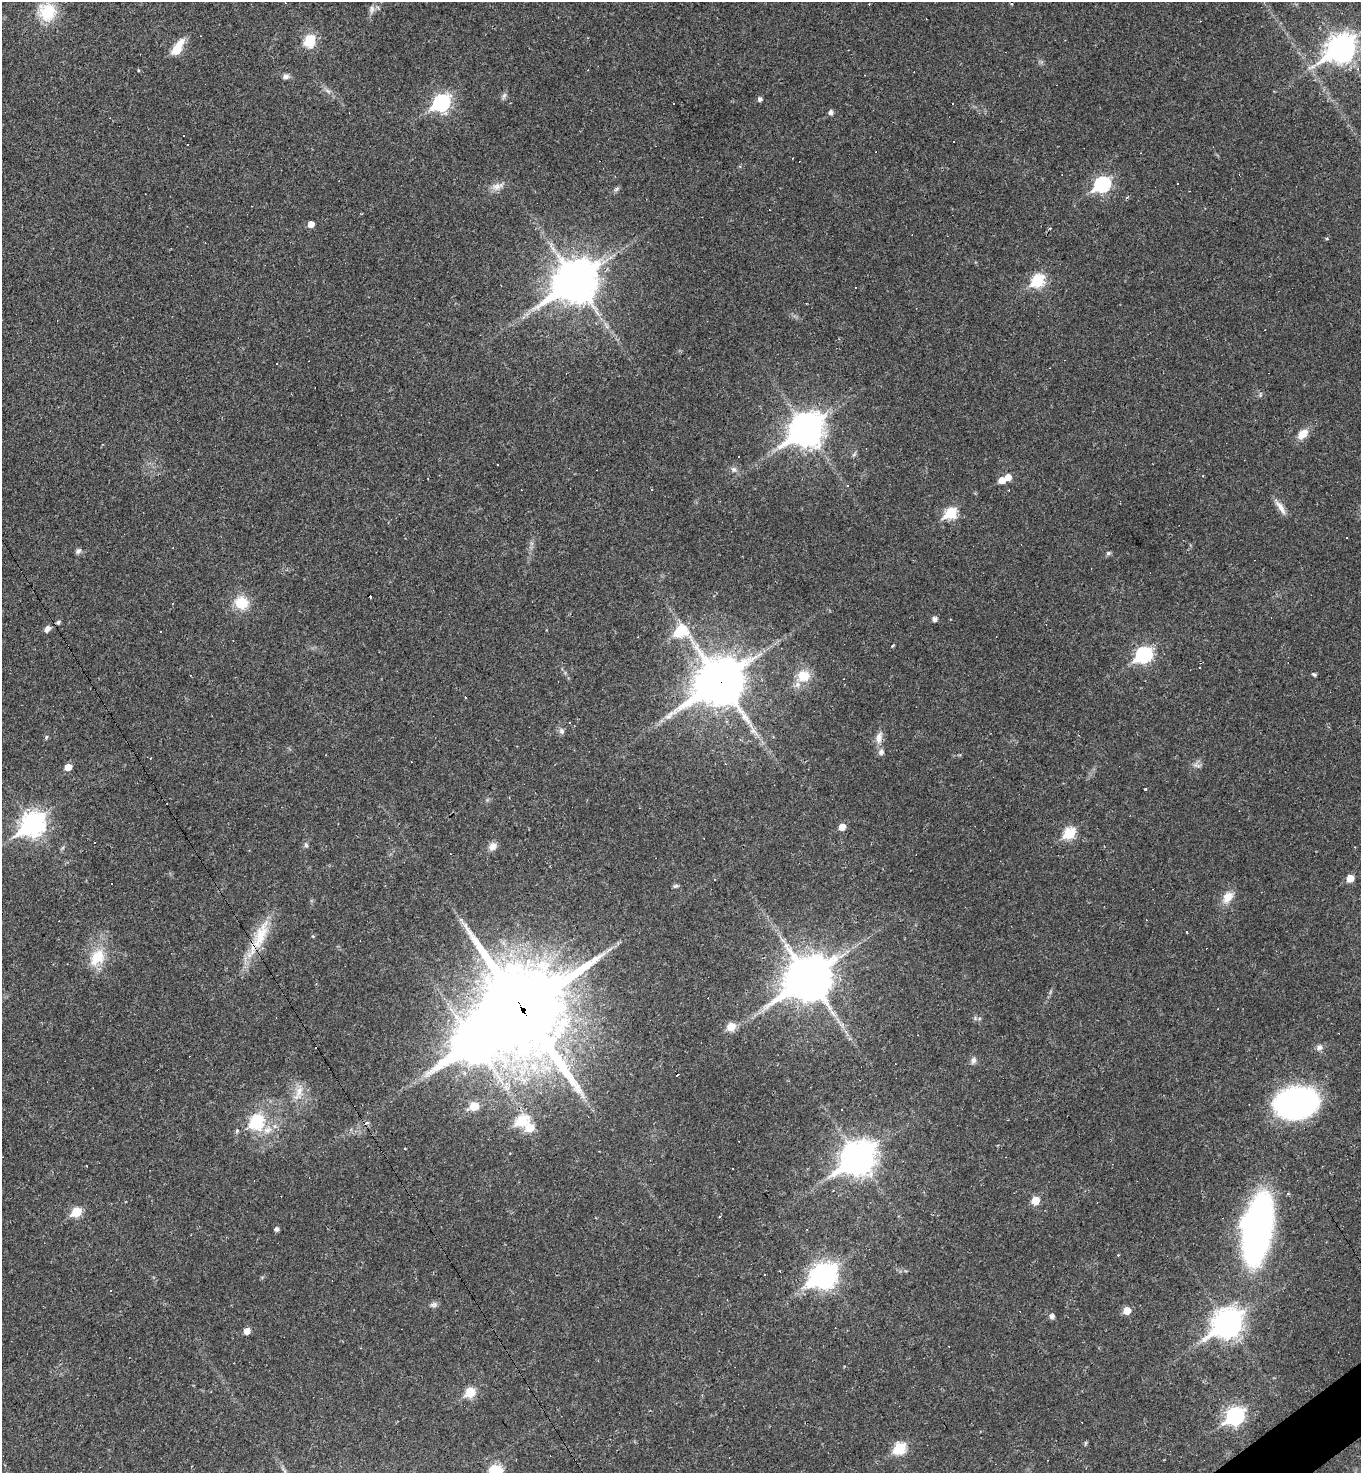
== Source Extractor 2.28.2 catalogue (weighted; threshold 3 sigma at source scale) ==
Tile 6 of 4 x 4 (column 2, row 2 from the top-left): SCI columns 1651-3009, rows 2944-4414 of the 5881 x 5886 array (HDU 1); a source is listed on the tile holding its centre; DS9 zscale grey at full resolution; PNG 1363 x 1475 px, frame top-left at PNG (2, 2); no overlay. Shown black and unused: <1% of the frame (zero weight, under 2 of 3 exposures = <1% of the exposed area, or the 3 px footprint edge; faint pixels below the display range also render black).
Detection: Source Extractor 2.28.2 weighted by HDU 2 'WHT'; one run over the whole footprint, this tile lists its part. Background 0.0191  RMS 0.004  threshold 0.0182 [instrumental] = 3 sigma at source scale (4.5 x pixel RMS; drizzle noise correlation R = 1.50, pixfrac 1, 0.05/0.05 arcsec/px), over >= 5 px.
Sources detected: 145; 1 inside a brighter object's white glare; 44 cosmic-ray / hot-pixel residue — not listed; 1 inside a brighter listed object's ellipse — not listed separately; the other 99 listed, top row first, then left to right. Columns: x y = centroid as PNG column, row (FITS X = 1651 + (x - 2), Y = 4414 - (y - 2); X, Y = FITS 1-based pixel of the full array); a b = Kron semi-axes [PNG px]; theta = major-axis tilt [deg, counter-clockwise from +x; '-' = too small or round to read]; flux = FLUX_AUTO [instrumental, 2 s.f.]
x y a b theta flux
372 9 12 7 84 1.8
47 12 22 21 - 14
310 41 7 6 - 18
1341 48 12 9 37 430
177 49 10 5 59 17
138 70 4 3 - 0.36
286 76 9 6 5 1.5
328 91 10 5 -35 1.3
504 96 10 5 65 1.1
760 99 5 4 - 1.3
441 102 9 7 39 100
831 112 5 5 - 1.5
793 158 3 3 - 0.71
1177 183 3 3 - 0.82
1102 184 8 7 - 69
497 186 19 8 19 3.2
617 189 8 5 37 0.89
311 224 5 5 - 3.7
1050 228 4 3 - 0.42
575 281 17 13 36 1100
1038 281 7 6 - 40
806 430 13 10 36 670
1303 434 13 8 43 5.2
854 454 7 4 38 0.72
734 469 8 7 - 1.5
1008 477 5 5 - 4.1
1002 480 6 5 - 5.4
1281 507 23 7 -57 3.2
951 513 7 6 - 30
78 551 9 6 45 1
1108 553 5 5 - 0.76
241 603 16 14 -26 9.3
935 619 5 5 - 1.7
47 629 9 6 50 1.7
680 632 9 7 -25 26
892 645 3 3 - 0.9
1144 655 8 7 - 81
1314 674 6 4 -27 0.61
190 675 3 2 - 0.26
803 676 17 15 -1 7.9
720 682 19 16 35 1500
465 697 3 2 - 0.46
562 731 8 7 - 1.3
46 737 6 4 87 0.54
879 737 17 9 78 3.3
325 755 2 2 - 0.21
150 758 3 3 - 0.34
1197 765 12 5 -15 1.4
68 767 5 5 - 4.6
1145 789 3 3 - 0.38
33 824 10 8 37 280
842 827 5 5 - 5.3
1069 833 7 6 - 28
306 845 7 5 -48 0.76
493 846 10 8 49 2.8
1350 878 5 5 - 6.1
675 886 7 5 16 0.76
1228 897 18 11 53 4.9
1186 932 3 2 - 0.43
260 935 49 15 68 16
313 936 5 4 - 0.4
97 957 26 17 56 12
809 978 18 15 35 1200
522 1009 33 30 -69 4900
731 1027 6 6 - 8.8
473 1042 20 13 36 880
1319 1047 8 7 - 1.6
973 1060 9 7 72 1.5
299 1093 25 10 71 5.5
1296 1103 28 20 11 140
474 1106 6 5 - 13
842 1109 3 2 - 0.42
521 1121 7 6 - 25
257 1122 8 7 - 38
367 1122 6 4 -19 0.7
529 1128 6 6 - 9.2
267 1130 13 10 32 4
237 1131 6 4 69 0.73
738 1141 2 2 - 0.21
404 1148 3 3 - 1.5
858 1158 14 10 37 620
86 1166 3 2 - 0.32
1035 1200 6 5 - 8.7
76 1212 6 5 - 18
276 1229 5 4 - 1.3
807 1229 3 2 - 0.28
1257 1229 60 22 80 180
824 1275 12 9 9 330
110 1291 3 3 - 0.32
434 1305 11 7 6 1.4
1127 1310 6 5 - 6.6
1052 1316 6 5 - 1.4
1227 1324 12 9 37 490
247 1331 6 5 - 3.6
470 1392 6 5 - 18
1235 1416 9 7 36 130
1085 1443 6 4 71 0.5
900 1448 6 6 - 32
496 1471 16 12 -29 9.8
Overlapping masked pixels (flux is a lower limit): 4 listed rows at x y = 575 281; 720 682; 260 935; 522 1009
Isophote crosses this tile's border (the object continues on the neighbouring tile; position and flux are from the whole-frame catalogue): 1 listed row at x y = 496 1471